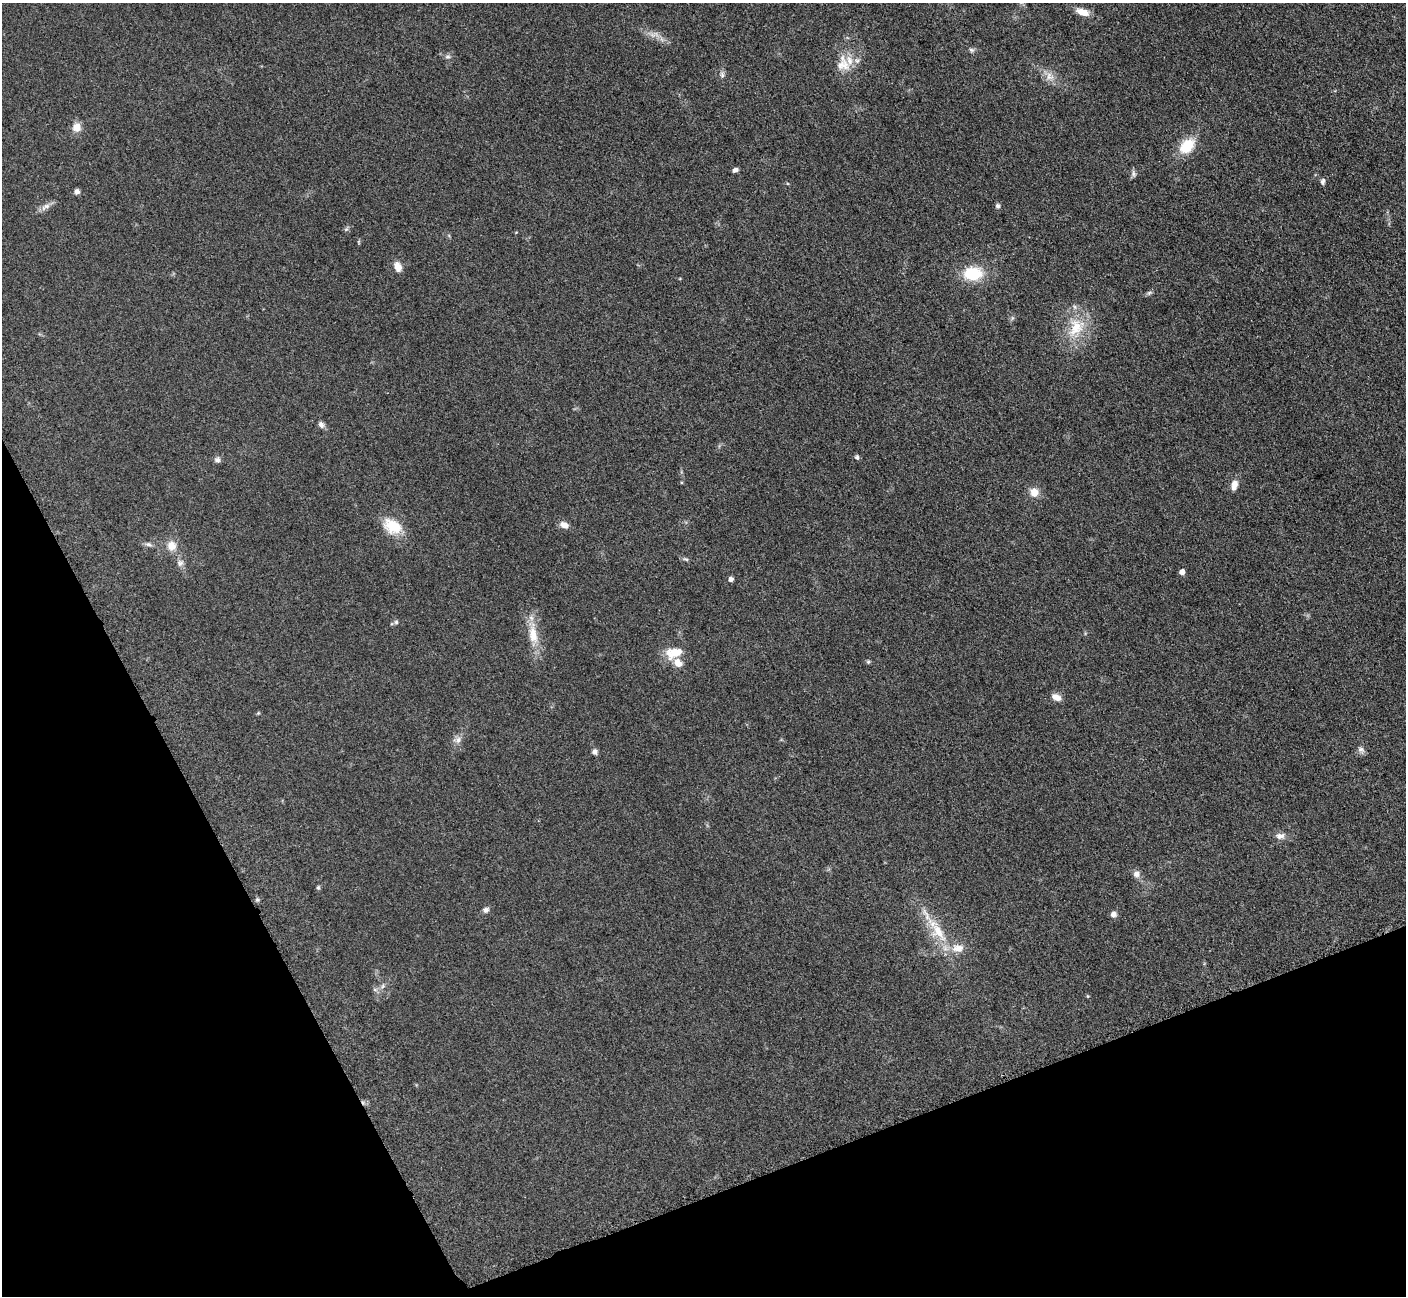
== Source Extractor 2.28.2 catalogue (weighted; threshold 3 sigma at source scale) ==
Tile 14 of 4 x 4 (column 2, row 4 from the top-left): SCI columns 1423-2826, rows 297-1590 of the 5699 x 5661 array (HDU 1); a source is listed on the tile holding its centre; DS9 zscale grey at full resolution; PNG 1408 x 1298 px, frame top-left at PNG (2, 3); no overlay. Shown black and unused: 21% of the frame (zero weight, under 3 of 5 exposures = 4% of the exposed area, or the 3 px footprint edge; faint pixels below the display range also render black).
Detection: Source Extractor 2.28.2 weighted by HDU 2 'WHT'; one run over the whole footprint, this tile lists its part. Background 0.0521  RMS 0.0055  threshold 0.0249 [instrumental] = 3 sigma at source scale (4.5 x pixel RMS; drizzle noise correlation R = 1.50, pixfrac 1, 0.05/0.05 arcsec/px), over >= 5 px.
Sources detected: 56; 4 inside a brighter listed object's ellipse — not listed separately; the other 52 listed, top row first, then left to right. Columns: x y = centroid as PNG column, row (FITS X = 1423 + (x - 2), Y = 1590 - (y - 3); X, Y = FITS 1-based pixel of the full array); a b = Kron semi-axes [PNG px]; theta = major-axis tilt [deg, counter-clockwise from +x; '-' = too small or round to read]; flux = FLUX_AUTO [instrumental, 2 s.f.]
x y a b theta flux
1083 12 16 7 -16 6.1
652 35 9 6 -33 2.4
971 50 7 5 -21 1.2
448 57 8 4 8 1.1
843 65 20 16 2 9.1
722 75 8 6 -89 1.5
1050 76 14 10 -48 4.7
76 127 12 11 - 4.8
1187 146 20 14 46 15
735 170 7 4 21 1.7
1133 174 10 6 -78 1.5
1323 181 8 5 86 1.4
77 191 6 6 - 1.8
998 206 6 6 - 1.2
45 207 16 7 30 3
346 229 7 4 1 0.88
398 267 11 8 -71 4.7
972 274 14 10 3 25
1149 293 8 5 31 1.1
1076 327 31 21 58 20
321 424 9 7 -60 1.9
857 457 6 5 - 1.3
217 460 8 8 - 1.8
1234 485 13 7 75 4
1034 492 10 9 - 5.5
564 525 11 7 -21 3.6
392 526 25 17 -31 14
148 544 11 5 -13 1.7
171 546 12 11 - 6
686 559 8 5 -25 1.1
180 563 9 9 - 2.4
1182 572 4 4 - 3.4
731 579 5 4 - 2
396 622 5 5 - 0.96
533 635 29 12 -80 12
674 653 22 13 14 10
868 662 5 4 - 0.86
1056 697 11 7 -27 3.9
258 713 5 4 - 0.58
458 740 12 8 9 2.7
1361 750 10 7 -40 2
595 752 7 6 - 1.7
1280 836 12 8 3 3.2
1136 874 8 8 - 2.7
318 887 6 5 - 0.82
257 900 5 5 - 0.86
486 910 8 6 25 1.9
1113 914 7 7 - 2.1
938 932 40 16 -56 21
383 986 6 6 - 1.3
375 990 7 4 0 1.1
1088 996 5 3 - 0.46